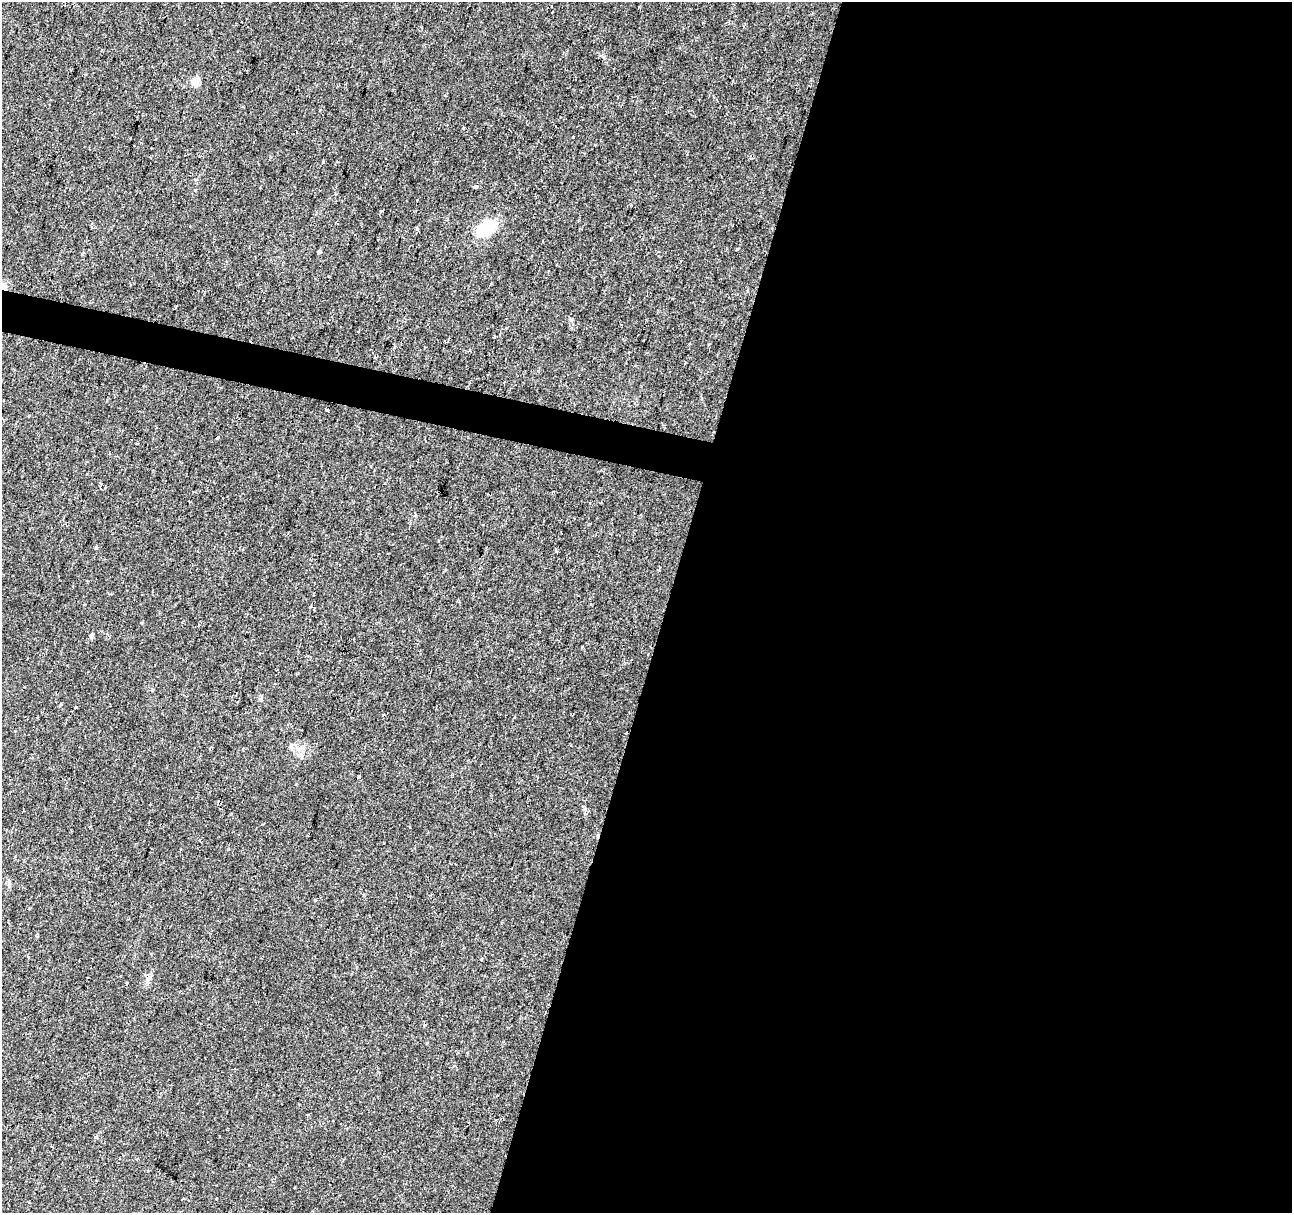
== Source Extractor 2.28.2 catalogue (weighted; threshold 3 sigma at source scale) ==
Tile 12 of 4 x 4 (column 4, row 3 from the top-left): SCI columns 3876-5165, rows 1495-2705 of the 5165 x 5346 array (HDU 1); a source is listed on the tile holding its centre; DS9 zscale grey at full resolution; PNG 1294 x 1215 px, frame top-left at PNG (2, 2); no overlay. Shown black and unused: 50% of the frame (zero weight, under 2 of 3 exposures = <1% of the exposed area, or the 3 px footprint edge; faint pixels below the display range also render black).
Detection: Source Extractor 2.28.2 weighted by HDU 2 'WHT'; one run over the whole footprint, this tile lists its part. Background 0.0365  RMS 0.0038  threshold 0.017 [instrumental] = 3 sigma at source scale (4.5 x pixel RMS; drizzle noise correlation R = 1.50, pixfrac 1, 0.0396/0.0396 arcsec/px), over >= 5 px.
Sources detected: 20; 3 cosmic-ray / hot-pixel residue — not listed; the other 17 listed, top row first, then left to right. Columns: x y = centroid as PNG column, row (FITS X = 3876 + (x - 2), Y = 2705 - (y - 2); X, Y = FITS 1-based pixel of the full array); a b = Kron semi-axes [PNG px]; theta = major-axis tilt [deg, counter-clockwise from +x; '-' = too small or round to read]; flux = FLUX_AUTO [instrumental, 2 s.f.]
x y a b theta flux
195 81 5 5 - 10
463 128 3 3 - 2.6
573 137 3 2 - 0.28
323 162 3 3 - 0.87
485 229 20 11 32 18
319 252 5 4 - 0.57
494 337 3 3 - 0.64
470 350 3 3 - 0.4
327 410 4 2 - 0.66
217 438 5 3 - 0.51
137 443 3 3 - 0.65
91 636 6 5 - 0.65
75 707 3 3 - 2.8
359 777 3 3 - 0.87
148 979 14 3 59 1.2
424 1025 4 3 - 0.4
249 1165 3 3 - 0.63
Unlisted compact peaks at least as high as the median listed source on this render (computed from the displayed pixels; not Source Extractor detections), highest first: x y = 585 809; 195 190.